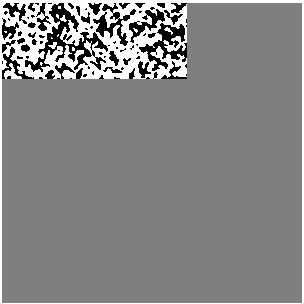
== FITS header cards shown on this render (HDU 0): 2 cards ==
NAXIS1  =                  300
NAXIS2  =                  300

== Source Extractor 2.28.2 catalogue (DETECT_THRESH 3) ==
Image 300 x 300 px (HDU 0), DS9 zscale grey, 1 PNG px = 1 image px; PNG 304 x 304 px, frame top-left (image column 1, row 300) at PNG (2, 3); no overlay
Background 0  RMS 0.33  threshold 0.983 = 3 sigma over >= 5 px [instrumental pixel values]
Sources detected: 13; all 13 listed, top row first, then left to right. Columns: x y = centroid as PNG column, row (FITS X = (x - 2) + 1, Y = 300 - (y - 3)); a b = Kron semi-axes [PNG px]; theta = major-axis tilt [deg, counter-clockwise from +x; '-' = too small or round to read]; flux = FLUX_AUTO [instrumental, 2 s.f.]
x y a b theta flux
123 12 6 5 - 35
168 21 5 4 - 77
25 34 7 4 -90 45
157 36 7 4 34 27
186 36 4 3 - 35
55 54 9 4 60 46
128 54 8 6 7 65
71 65 6 5 - 44
103 66 5 3 - 21
128 68 7 6 - 47
181 72 6 5 - 230
66 74 5 5 - 410
159 75 8 4 81 36